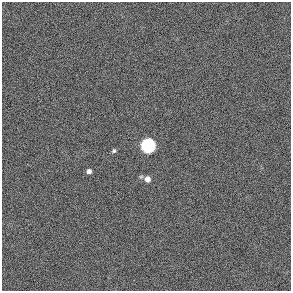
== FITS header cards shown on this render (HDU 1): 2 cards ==
NAXIS1  =                  289 / length of data axis 1
NAXIS2  =                  289 / length of data axis 2

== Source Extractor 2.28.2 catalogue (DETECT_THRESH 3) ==
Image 289 x 289 px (HDU 1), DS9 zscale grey, 1 PNG px = 1 image px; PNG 293 x 293 px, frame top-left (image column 1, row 289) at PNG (2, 2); no overlay
Background -0.0969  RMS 49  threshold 148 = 3 sigma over >= 5 px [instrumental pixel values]
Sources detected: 4; all 4 listed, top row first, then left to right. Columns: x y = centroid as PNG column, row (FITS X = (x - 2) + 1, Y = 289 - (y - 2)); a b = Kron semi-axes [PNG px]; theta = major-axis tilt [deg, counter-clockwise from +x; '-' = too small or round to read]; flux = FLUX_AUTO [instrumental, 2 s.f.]
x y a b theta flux
148 145 7 6 - 1.3e+06
114 151 6 5 - 6.4e+03
89 171 5 5 - 1.2e+04
147 179 7 6 - 1.7e+04